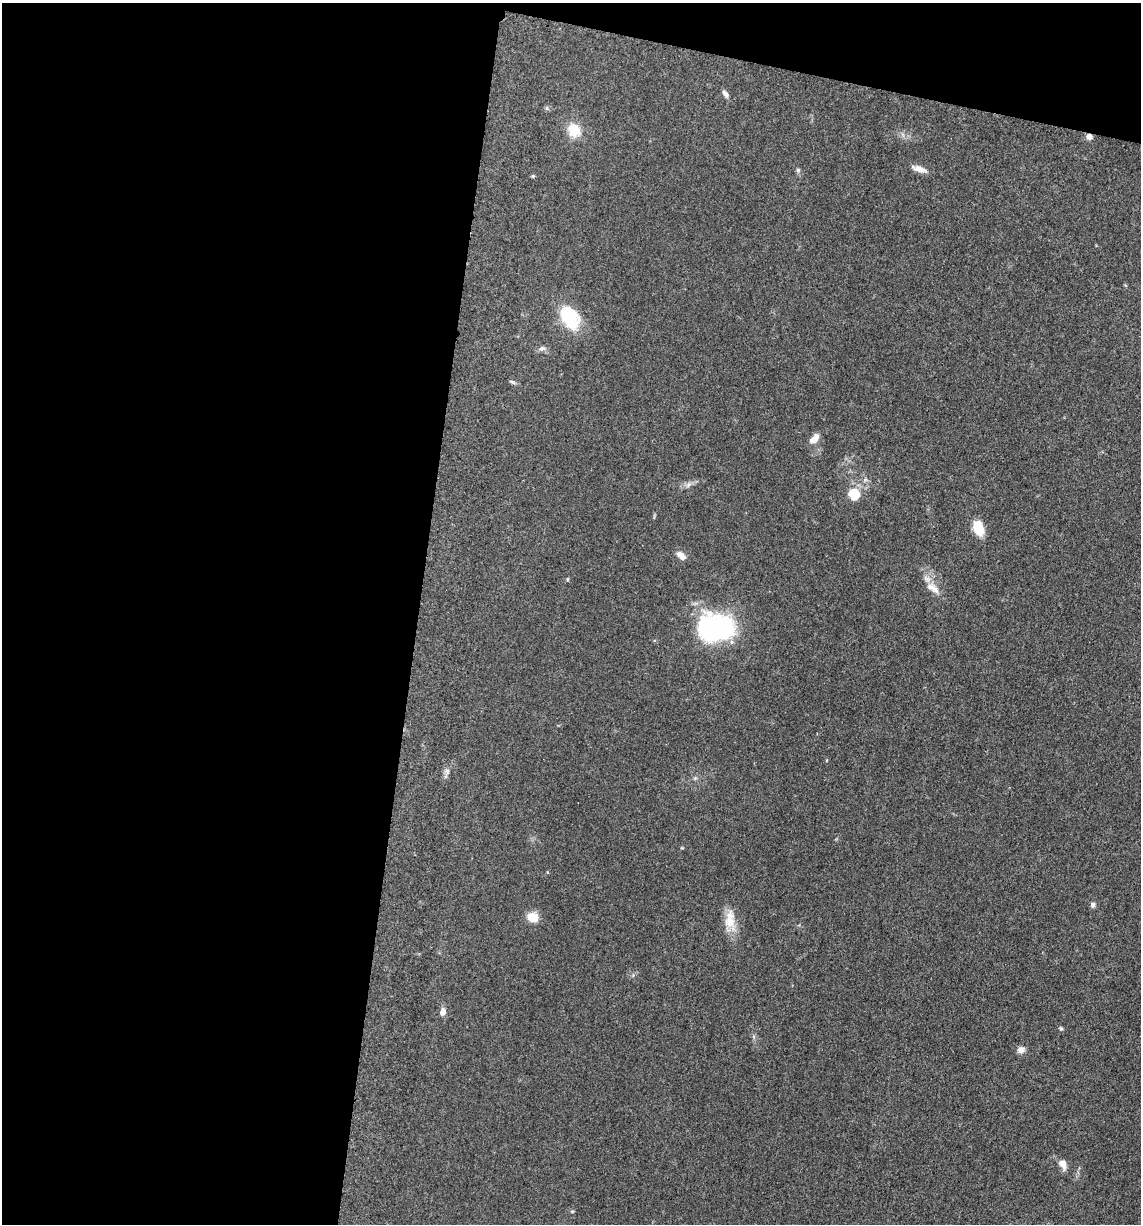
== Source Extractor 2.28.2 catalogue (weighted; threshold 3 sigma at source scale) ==
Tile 1 of 4 x 4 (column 1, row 1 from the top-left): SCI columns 247-1385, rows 3686-4907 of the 4980 x 4922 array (HDU 1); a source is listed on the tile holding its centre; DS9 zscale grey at full resolution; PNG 1143 x 1226 px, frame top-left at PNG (2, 3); no overlay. Shown black and unused: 40% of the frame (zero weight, under 3 of 5 exposures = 4% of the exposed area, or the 3 px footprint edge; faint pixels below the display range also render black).
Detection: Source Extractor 2.28.2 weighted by HDU 2 'WHT'; one run over the whole footprint, this tile lists its part. Background 0.0565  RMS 0.0059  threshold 0.0265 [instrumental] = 3 sigma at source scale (4.5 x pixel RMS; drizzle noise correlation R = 1.50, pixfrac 1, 0.05/0.05 arcsec/px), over >= 5 px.
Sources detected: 25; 1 cosmic-ray / hot-pixel residue — not listed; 1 inside a brighter listed object's ellipse — not listed separately; the other 23 listed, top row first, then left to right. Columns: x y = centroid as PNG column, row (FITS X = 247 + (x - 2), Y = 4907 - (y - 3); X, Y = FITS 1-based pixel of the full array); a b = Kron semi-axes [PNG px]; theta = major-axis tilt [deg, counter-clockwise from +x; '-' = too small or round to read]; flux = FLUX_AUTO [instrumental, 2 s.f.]
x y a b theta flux
725 94 10 5 -57 2.1
547 108 6 4 -71 0.82
574 130 17 14 -55 11
919 169 17 7 -20 4.5
798 170 6 5 - 1.2
533 176 5 4 - 0.71
570 318 30 20 -57 26
542 349 10 6 7 1.9
513 382 9 4 -25 1.2
814 439 13 7 45 5.3
688 485 7 4 71 1.2
854 494 11 10 - 13
978 528 14 9 -72 14
681 556 11 6 -42 4.6
935 590 14 9 -58 4.5
717 628 37 26 -2 92
1093 905 6 6 - 1.7
533 917 10 8 -22 10
730 921 24 15 -74 10
443 1012 7 6 - 3.6
1061 1028 5 5 - 0.86
1021 1050 9 7 25 3.1
1062 1164 11 7 -62 4.8